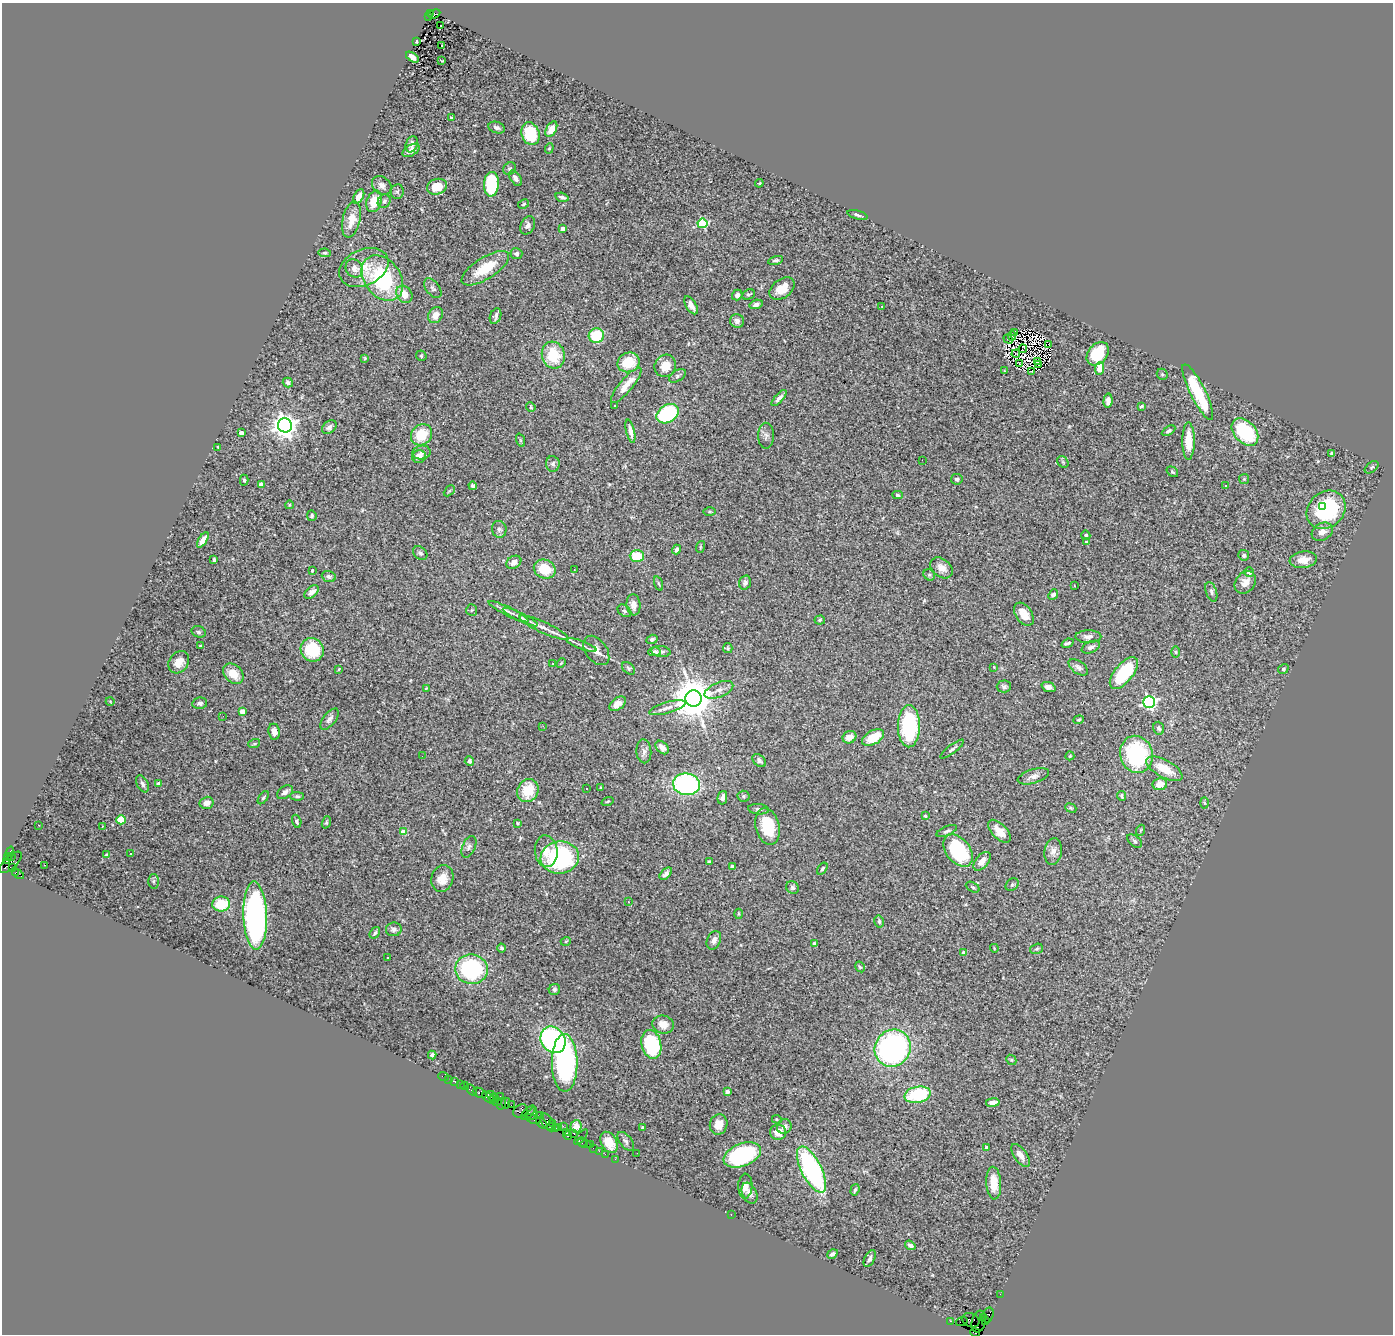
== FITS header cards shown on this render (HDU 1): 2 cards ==
NAXIS1  =                 1391
NAXIS2  =                 1332

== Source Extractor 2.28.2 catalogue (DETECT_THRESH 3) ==
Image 1391 x 1332 px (HDU 1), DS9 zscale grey, 1 PNG px = 1 image px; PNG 1395 x 1336 px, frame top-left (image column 1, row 1332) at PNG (2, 3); each listed source drawn as its Kron ellipse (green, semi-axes under 4 px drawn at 4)
Background 3.22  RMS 0.071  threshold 0.212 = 3 sigma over >= 5 px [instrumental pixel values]
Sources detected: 360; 7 with non-positive FLUX_AUTO (blend fragments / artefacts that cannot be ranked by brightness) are neither listed nor drawn; the other 353 listed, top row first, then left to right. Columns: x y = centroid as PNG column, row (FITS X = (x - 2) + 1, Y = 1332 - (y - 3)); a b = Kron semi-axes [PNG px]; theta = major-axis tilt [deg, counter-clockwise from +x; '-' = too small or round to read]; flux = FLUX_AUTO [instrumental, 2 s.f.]
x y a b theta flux
431 13 3 3 - 290
434 14 6 4 25 720
428 16 4 2 - 500
441 26 3 2 - 13
416 41 3 3 - 8.2
441 45 3 3 - 54
412 57 7 4 -36 24
442 61 3 2 - 3.4
451 118 3 3 - 6.4
497 128 8 5 -18 13
551 129 8 5 62 50
530 134 11 9 -72 210
412 144 8 6 67 21
549 148 5 4 - 5.3
411 150 9 5 31 27
509 169 7 6 - 8.2
515 178 9 5 -57 19
759 183 4 3 - 4.7
491 184 12 7 87 270
382 185 10 8 -40 26
437 187 10 8 16 100
397 192 7 6 - 9.9
359 197 8 4 60 36
562 197 7 3 -16 12
374 201 11 7 70 95
384 201 7 6 - 12
523 204 6 4 29 5.3
858 215 10 4 -16 11
351 220 18 9 77 68
702 223 5 5 - 320
528 225 9 7 65 17
563 229 4 4 - 43
325 253 6 4 -8 7.2
516 254 6 5 - 12
776 260 8 4 14 12
364 267 26 18 24 110
354 268 9 8 - 25
485 268 27 10 32 150
382 278 25 18 -53 460
433 288 11 6 -51 14
782 289 14 9 36 74
404 294 9 7 -52 57
748 294 6 5 - 9.1
737 295 5 5 - 15
756 304 7 4 16 18
691 305 10 5 -58 27
881 306 2 2 - 4.3
435 315 8 7 - 42
495 316 8 5 69 14
737 321 7 6 - 24
1015 333 2 2 - 7.3
596 335 8 7 - 180
1012 336 5 2 - 3.6
1008 339 5 2 - 9.5
1049 345 2 2 - 3.8
1023 349 4 2 - 3.7
1016 354 4 3 - 2.4
1098 354 13 9 49 180
553 355 13 11 -73 160
421 356 6 5 - 6
365 358 4 3 - 4
1038 361 3 2 - 5.2
628 362 11 9 22 110
1020 364 3 2 - 3.2
1039 365 4 2 - 2.8
665 366 11 10 - 72
1099 369 6 4 83 84
1005 371 3 3 - 3.8
1032 371 4 2 - 0.35
1162 374 6 5 - 8.3
677 376 9 5 33 11
288 383 5 4 - 12
626 385 22 6 50 59
1198 392 31 7 -64 250
779 398 10 4 47 16
1108 401 7 4 85 21
614 406 3 3 - 11
1141 406 4 3 - 5.3
531 407 5 4 - 5.1
668 414 12 8 32 520
285 425 7 7 - 4100
329 427 8 6 37 18
630 431 12 4 -77 25
1169 431 7 4 31 9.5
1245 432 16 10 -47 350
241 433 4 3 - 41
422 435 11 10 - 130
766 436 13 8 -89 18
520 440 7 4 -71 7.4
1188 441 18 6 90 100
218 447 3 2 - 3.7
422 452 9 7 9 20
1332 454 4 4 - 9.6
419 457 7 6 - 36
922 460 2 2 - 15
1063 462 6 5 - 6.3
553 464 8 7 - 15
1372 467 8 4 38 7.3
1172 472 6 4 -39 7.7
957 479 6 5 - 11
1244 479 5 5 - 6.2
244 480 5 4 - 6.7
261 484 4 4 - 69
1226 485 3 2 - 13
473 486 4 4 - 12
449 491 6 3 44 4.9
897 495 5 4 - 7.7
289 505 4 3 - 3.8
1323 506 3 3 - 61
1326 510 21 17 43 440
710 512 6 3 -1 5.2
312 516 5 4 - 9.5
499 529 8 7 - 15
1322 532 11 8 29 29
1086 535 5 4 - 9
203 540 8 4 57 39
1086 542 4 3 - 11
700 547 6 4 72 5.6
676 550 5 4 - 20
420 553 8 6 -43 12
1244 555 5 5 - 11
637 556 7 6 - 140
214 560 4 3 - 9.5
1303 560 13 8 7 52
514 562 8 6 31 27
941 568 12 9 -39 36
545 569 11 9 -24 120
312 570 3 3 - 7.2
574 570 3 2 - 3.6
1249 572 5 4 - 32
929 575 6 5 - 7.5
329 576 7 5 -21 11
1245 582 12 9 51 41
658 583 7 3 -71 6.2
745 583 7 5 72 14
1074 586 3 2 - 4.3
312 592 8 5 39 22
1211 592 10 5 -71 13
1053 594 5 4 - 14
633 605 10 7 -83 33
472 610 6 5 - 7.2
624 611 7 5 -39 10
508 612 22 4 -26 23
1024 614 13 8 -56 53
520 617 19 3 -26 20
820 620 5 4 - 6.9
544 628 26 5 -25 41
199 632 7 5 -17 9.5
1088 637 13 6 1 24
652 639 5 4 - 12
1068 643 6 3 21 10
582 645 16 3 -20 17
200 646 4 4 - 4
1091 647 10 5 26 18
728 648 5 4 - 5.9
312 650 12 11 - 210
596 650 16 10 -53 41
654 652 6 4 1 12
661 652 9 5 -5 14
1175 652 5 3 - 4.9
179 662 12 9 54 47
553 663 2 2 - 3.1
561 663 6 3 45 4.8
994 667 3 3 - 4.5
1078 667 11 6 -35 19
629 668 7 5 -42 8.7
339 669 4 3 - 4.4
1283 669 5 4 - 7.5
1124 673 19 9 50 260
233 674 11 8 -44 73
1004 686 7 6 - 13
1048 687 7 5 -21 25
426 688 4 3 - 3.9
719 690 15 7 22 29
693 699 8 8 - 16000
110 701 4 3 - 3.5
1149 702 6 6 - 960
200 703 7 5 9 14
618 704 9 6 37 40
667 708 19 5 17 28
242 712 4 4 - 77
223 716 2 2 - 6.5
329 719 12 6 51 19
1079 720 5 4 - 5.8
543 726 3 2 - 14
909 726 21 11 89 510
1159 728 6 5 - 10
274 732 8 5 -83 24
849 737 7 6 - 46
873 737 12 6 30 110
254 744 6 4 18 5.8
662 747 8 5 -45 25
952 749 14 4 37 13
644 751 12 7 -86 22
1136 754 19 16 -74 490
422 756 2 2 - 10
1070 756 4 4 - 5.5
759 760 8 5 -44 12
469 761 5 4 - 14
1164 769 20 8 -29 100
1033 776 16 7 17 26
142 784 9 5 -64 14
159 784 4 3 - 29
686 784 13 11 -7 750
1160 784 7 6 - 44
601 788 4 2 - 3.9
586 789 3 2 - 6.3
528 790 12 10 60 140
285 792 9 5 34 20
297 796 7 4 -1 8
744 796 6 5 - 8.5
1122 796 5 3 - 7.2
263 798 7 3 54 7.6
722 798 7 4 78 20
608 801 6 2 19 4.4
207 803 7 6 - 31
1204 803 5 3 - 5.1
1071 808 6 4 -22 6.5
758 809 10 5 -4 14
925 816 3 3 - 7.1
121 820 4 4 - 140
297 821 6 4 -72 11
326 822 6 4 70 6
517 823 4 4 - 4.9
39 825 3 2 - 5.3
768 826 18 12 -75 190
102 827 3 2 - 11
1141 830 5 3 - 4.3
947 831 11 4 22 12
999 831 14 7 -45 50
403 832 4 4 - 57
1134 841 8 5 -39 11
469 847 11 6 66 16
546 851 16 11 -84 56
958 851 18 12 -52 390
1053 851 13 8 83 30
9 854 7 3 68 620
131 854 3 2 - 8.3
107 855 4 3 - 8.2
11 856 3 2 - 290
560 857 19 16 8 610
7 859 5 4 - 1100
982 861 11 6 50 36
10 862 14 6 43 1700
709 862 4 3 - 8.5
45 865 2 2 - 1.5
12 867 3 3 - 860
732 867 4 3 - 23
822 869 7 4 56 8
15 872 4 2 - 91
18 874 7 2 -35 170
666 874 7 4 44 17
442 878 13 11 73 66
153 881 7 5 88 8.4
1012 885 7 5 42 8.5
973 887 7 4 -27 7.1
792 888 7 6 - 9.9
629 902 3 2 - 17
221 904 9 7 -1 150
739 914 5 3 - 4.2
255 916 34 11 -88 1500
879 921 6 4 -76 8.7
394 929 8 7 - 15
375 933 6 4 55 8.4
714 940 10 6 65 24
566 941 5 3 - 4.2
814 944 4 4 - 11
502 948 4 4 - 9.4
994 948 4 3 - 3.9
1037 949 6 5 - 8.5
964 953 4 4 - 33
387 957 3 3 - 12
860 967 6 4 -59 7.6
471 969 16 14 -10 480
554 989 6 5 - 11
663 1024 11 9 -15 49
553 1040 14 11 -55 850
651 1044 14 10 -77 360
893 1048 19 17 56 1100
432 1055 4 4 - 11
1011 1060 5 4 - 6.2
565 1063 29 13 -89 850
444 1077 5 3 - 120
448 1079 3 2 - 18
455 1082 4 2 - 120
460 1084 2 2 - 40
465 1086 4 3 - 340
471 1090 6 4 -46 150
727 1092 4 4 - 15
480 1093 7 4 -24 810
918 1095 13 8 11 300
492 1096 7 3 -29 310
500 1096 3 2 - 110
489 1098 7 4 -35 440
495 1099 4 3 - 340
497 1102 5 4 - 430
993 1102 7 4 9 21
506 1103 5 3 - 360
502 1104 6 3 65 170
511 1105 2 2 - 180
520 1111 7 6 - 1100
528 1113 9 3 45 470
532 1114 6 3 63 1200
540 1115 2 2 - 130
533 1119 8 2 -19 900
777 1119 5 4 - 6.1
547 1122 9 5 -56 1100
542 1123 7 4 -45 830
553 1124 3 2 - 490
719 1124 10 8 72 46
563 1126 2 2 - 66
576 1126 6 5 - 28
784 1126 7 7 - 22
551 1127 4 2 - 290
559 1127 3 2 - 140
642 1127 3 2 - 3.8
555 1129 3 2 - 120
566 1132 3 2 - 150
778 1132 8 7 - 56
574 1133 3 3 - 430
568 1136 4 3 - 210
581 1137 9 2 50 130
626 1141 11 6 -52 14
582 1142 5 3 - 410
609 1142 11 7 -61 76
585 1144 7 3 -18 240
590 1145 3 2 - 100
986 1147 4 3 - 7.3
593 1148 2 2 - 150
599 1151 2 2 - 85
637 1153 2 2 - 4.9
605 1154 2 2 - 110
742 1155 19 11 22 470
1021 1155 13 6 -54 40
615 1159 2 2 - 68
811 1170 25 10 -63 790
994 1183 16 7 -86 94
745 1186 12 7 88 28
855 1190 6 4 72 9.2
749 1193 11 7 -66 24
731 1215 2 2 - 29
910 1245 6 4 -36 15
832 1254 6 4 33 15
870 1259 9 5 64 14
1000 1294 2 2 - 61
988 1315 8 5 74 550
984 1317 3 3 - 320
971 1320 9 6 -26 1600
985 1320 4 3 - 150
950 1321 3 2 - 100
962 1321 6 2 19 190
979 1322 11 7 79 1600
975 1332 5 3 - 160
At the frame edge (FLAGS 8, measured only in part): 1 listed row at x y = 975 1332
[7 non-positive-flux detections neither listed nor drawn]